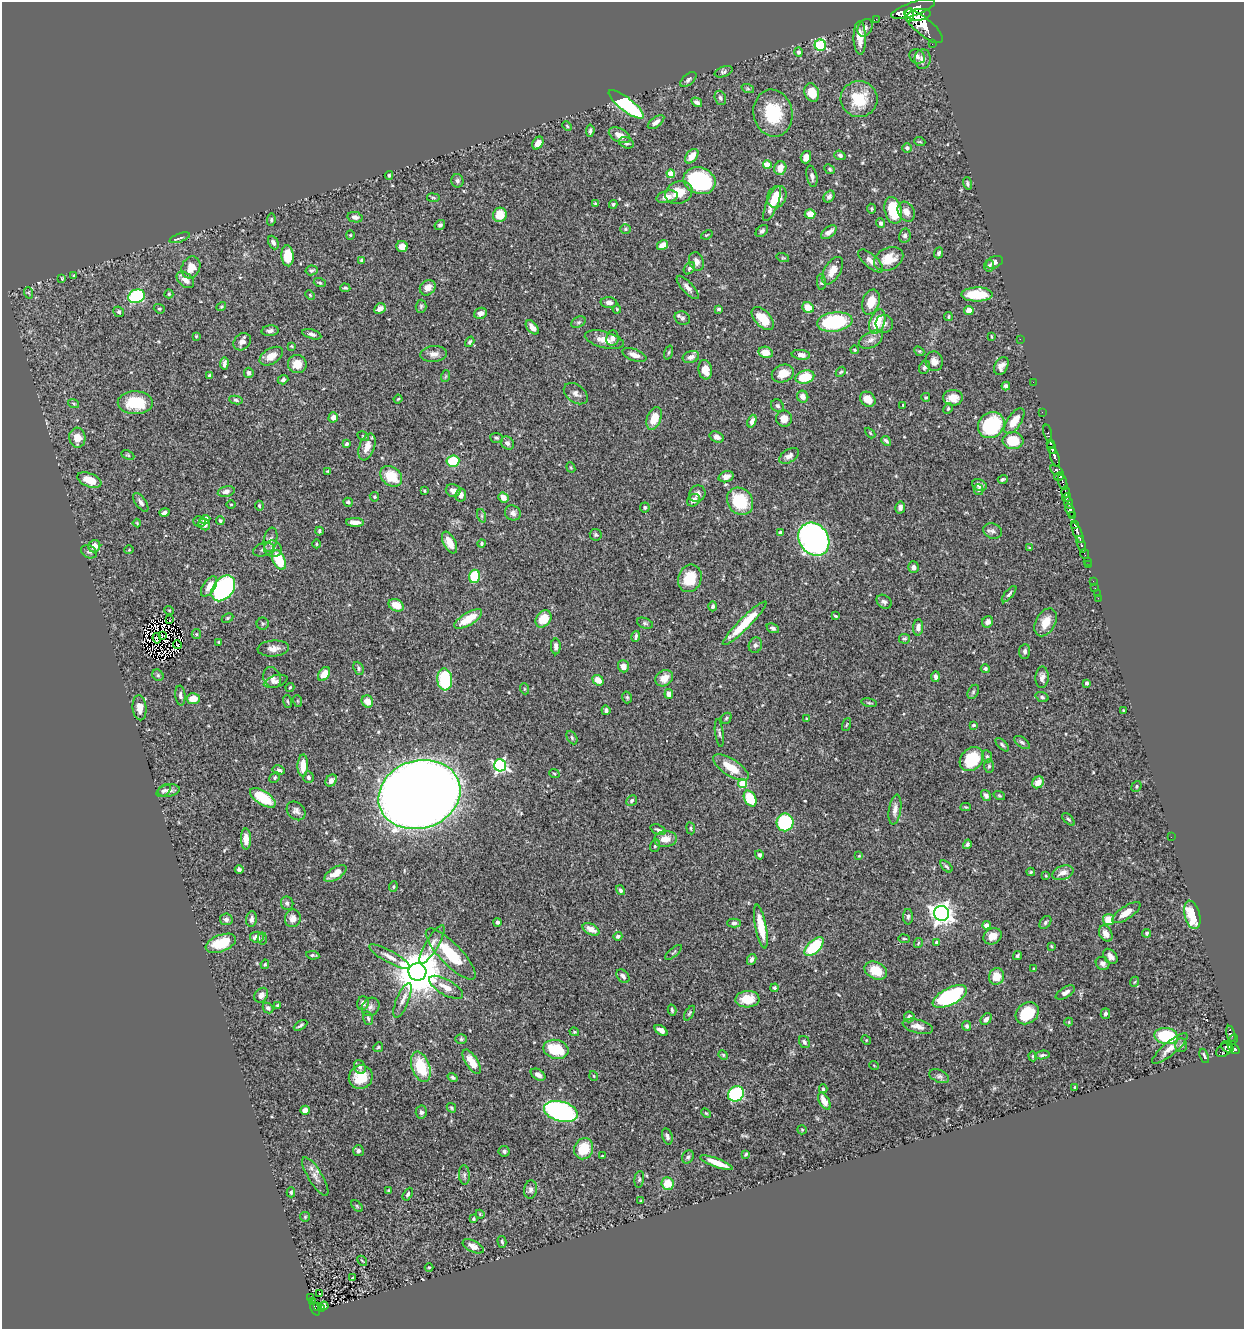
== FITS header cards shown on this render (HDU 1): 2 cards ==
NAXIS1  =                 1242
NAXIS2  =                 1327

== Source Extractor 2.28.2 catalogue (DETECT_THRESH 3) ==
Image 1242 x 1327 px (HDU 1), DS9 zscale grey, 1 PNG px = 1 image px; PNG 1246 x 1331 px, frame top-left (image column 1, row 1327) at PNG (2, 2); each listed source drawn as its Kron ellipse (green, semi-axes under 4 px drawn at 4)
Background 0.616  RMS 0.022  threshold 0.0648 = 3 sigma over >= 5 px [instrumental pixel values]
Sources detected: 528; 4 with non-positive FLUX_AUTO (blend fragments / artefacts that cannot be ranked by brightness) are neither listed nor drawn; of the other 524, the 500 brightest by FLUX_AUTO listed and drawn (24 fainter detections omitted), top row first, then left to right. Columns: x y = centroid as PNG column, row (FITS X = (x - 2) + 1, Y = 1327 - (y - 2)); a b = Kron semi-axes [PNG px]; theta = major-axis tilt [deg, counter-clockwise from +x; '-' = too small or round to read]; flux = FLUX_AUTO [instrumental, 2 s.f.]
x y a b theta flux
913 9 23 6 19 5300
909 15 7 4 85 1000
919 15 12 6 7 1900
876 19 2 2 - 8.3
924 26 24 8 -40 3700
865 28 9 6 58 5.7
860 38 17 6 -89 19
932 44 2 2 - 12
820 45 6 5 - 150
799 52 4 4 - 4
917 56 8 7 - 5.3
923 59 10 8 83 7.6
724 72 9 5 20 3.1
688 80 10 5 41 3.7
748 89 6 4 -19 2.1
812 92 9 7 -68 24
720 98 7 5 -70 3.8
859 99 18 18 - 51
697 102 5 4 - 4.7
626 104 21 6 -38 190
773 113 24 19 -79 61
656 122 10 5 38 6
567 126 5 3 - 1.4
590 131 6 3 85 2.7
620 135 11 6 -26 14
920 142 5 3 - 1.3
538 143 7 5 56 9.2
626 143 7 5 -24 4
907 148 5 4 - 4.9
840 155 6 4 -21 3.3
692 156 8 5 50 16
806 157 6 5 - 10
767 165 4 4 - 28
780 168 7 6 - 13
830 169 6 4 -42 2.3
671 174 4 4 - 30
389 175 4 3 - 2
812 176 11 5 -78 5.1
457 181 7 6 - 3.5
699 181 16 13 -19 170
967 183 6 4 -74 2.5
679 192 14 11 21 28
667 197 11 6 12 11
777 197 11 9 61 24
829 197 6 5 - 4.2
433 198 6 3 -9 1.8
595 204 4 3 - 1.7
613 204 4 4 - 2.2
772 204 18 6 68 17
871 209 5 4 - 2.2
893 210 13 8 -76 62
906 212 10 8 -61 9.6
810 214 5 4 - 29
500 215 7 7 - 24
355 217 7 5 -10 5.6
271 220 6 4 82 2.4
881 223 5 4 - 3.8
440 225 5 4 - 2.9
625 229 5 4 - 2.1
762 231 7 5 41 3.6
829 232 9 5 38 8.6
350 235 4 4 - 1.5
707 235 6 3 23 1.4
905 236 7 6 - 4.1
180 238 10 3 20 3.1
273 243 7 5 -65 4.7
663 245 6 4 31 16
402 246 5 5 - 8.9
939 253 5 4 - 3.2
288 256 10 6 -87 33
783 258 6 4 -18 1.9
889 259 15 11 26 29
361 260 4 3 - 2.1
696 261 9 7 -69 7
871 261 15 6 -42 9.6
994 262 9 5 24 6.5
989 266 6 5 - 3
191 267 11 9 64 18
689 268 7 5 50 2.8
311 270 6 5 - 3.2
832 271 15 8 58 15
73 276 4 3 - 1.4
62 279 4 3 - 1.5
185 280 10 6 -40 10
821 282 8 4 -86 2.3
320 283 6 4 -19 1.9
688 287 15 5 -47 7.6
345 288 5 3 - 1.9
428 288 8 7 - 10
29 293 6 3 -71 1.8
169 294 4 4 - 1.6
977 294 16 7 1 58
310 295 5 3 - 1.2
136 296 8 6 21 140
871 302 13 8 72 24
609 303 8 5 -4 6.7
221 306 5 3 - 1.6
421 306 6 5 - 2.8
808 307 6 5 - 20
159 309 6 4 -20 1.8
380 309 6 5 - 8.1
617 309 4 3 - 1.4
719 309 4 3 - 2.2
969 311 5 4 - 12
119 312 6 5 - 2.7
480 313 6 5 - 5.7
948 317 4 3 - 1.4
682 318 8 6 -24 4.2
763 318 14 8 -47 31
579 322 8 5 26 3
835 322 18 9 7 130
877 322 12 7 70 41
884 324 9 8 - 6.6
532 327 8 5 -50 8.3
270 331 8 5 5 4.5
312 334 10 4 -16 4.1
196 336 3 2 - 1.2
992 336 4 2 - 1.3
612 338 8 6 80 5.7
1020 339 2 2 - 21
604 340 20 8 -15 17
871 340 13 7 27 8.5
242 342 9 7 45 7.2
470 342 5 4 - 2.4
291 346 4 4 - 1.2
854 350 4 4 - 1.8
919 351 5 4 - 2
669 352 7 3 71 1.9
766 352 7 5 -11 17
434 354 13 8 4 9
634 355 13 5 -19 10
801 355 9 5 -7 9.1
271 356 13 7 31 15
691 357 8 6 18 7.2
934 361 10 8 -71 10
224 363 6 3 83 4.3
297 364 9 9 - 17
1001 366 9 6 62 8.5
924 367 7 5 63 3.5
705 370 10 7 -80 16
841 372 6 4 43 1.9
249 373 5 5 - 4.4
783 374 11 8 20 20
210 375 4 3 - 3
446 376 6 3 70 1.5
805 377 9 6 15 48
283 380 5 4 - 4
1033 382 2 2 - 9
1006 386 4 4 - 4.3
576 394 13 8 -36 7.7
803 397 6 5 - 8.8
926 397 4 4 - 1.6
953 398 10 8 4 19
398 399 4 3 - 1.3
868 399 8 7 - 14
236 400 7 4 -10 2.9
74 403 6 3 -19 1.4
135 403 17 11 -1 51
903 405 3 3 - 1.2
777 406 7 6 - 3.3
948 409 5 4 - 1.9
1042 412 2 2 - 11
333 417 5 4 - 8.6
654 418 12 7 69 26
784 419 8 8 - 13
752 421 6 4 70 6.8
1014 421 14 7 56 20
991 425 14 12 40 95
870 433 6 3 -46 1.5
1048 433 8 3 -76 59
363 436 6 4 -29 1.7
717 437 7 5 -26 6
77 438 10 8 -85 18
496 438 6 5 - 2.6
886 441 5 3 - 3
1013 441 10 8 -4 36
507 443 7 6 - 5.1
1051 443 4 3 - 290
347 444 3 3 - 2.8
367 447 14 7 70 13
1051 448 6 4 -74 790
128 455 7 4 -24 2
789 456 11 6 32 6.7
1055 457 10 4 -72 550
453 461 6 5 - 52
571 467 5 4 - 1.7
328 471 3 3 - 1.7
1057 471 7 4 -27 240
391 476 12 9 -40 35
1059 476 5 3 - 260
726 477 8 5 19 8.4
1003 479 5 3 - 2.5
89 480 13 6 -21 21
1062 482 8 3 -71 310
979 485 7 5 -26 5.4
453 490 7 6 - 6.9
978 490 5 4 - 4.3
226 491 8 5 13 5.5
424 491 3 3 - 1.7
1065 492 6 4 88 310
697 494 8 8 - 7
461 495 6 5 - 8
374 497 5 5 - 2.2
503 497 5 4 - 12
1067 498 4 2 - 82
694 500 7 5 40 8.1
740 501 14 12 -53 67
141 502 11 5 -55 5.4
348 502 5 4 - 2.9
1069 503 6 3 -71 160
231 504 5 3 - 1.3
259 506 5 4 - 1.9
645 507 5 5 - 2.4
900 507 6 5 - 5.3
1070 510 7 4 -68 1300
164 512 5 3 - 4.6
513 513 8 7 - 6.6
482 516 7 4 -72 2.2
1073 516 4 3 - 290
205 520 5 4 - 8.2
199 521 6 5 - 2.8
220 521 4 4 - 2.4
355 522 9 4 -1 7.8
137 523 4 3 - 1.3
204 524 6 5 - 9.3
1075 524 4 3 - 410
319 531 4 3 - 2.1
993 531 9 7 -23 5.3
780 532 4 3 - 2.2
1077 532 11 3 -66 740
596 535 6 5 - 2.8
814 539 17 14 -55 530
270 540 12 6 79 6.6
449 542 11 6 -63 14
316 544 4 3 - 1.3
482 544 4 4 - 2.2
1081 544 8 3 -72 110
94 546 6 6 - 14
1030 548 4 3 - 1.6
273 549 9 8 - 8.2
129 550 5 3 - 1.2
264 550 11 6 17 5.6
89 552 8 6 -26 4.5
1084 554 5 2 - 12
279 560 10 6 -66 49
1087 561 2 2 - 11
1088 565 2 2 - 6.1
914 567 6 5 - 6.5
474 576 6 5 - 53
690 578 14 11 69 37
1093 581 2 2 - 6.2
209 586 11 6 56 13
223 588 14 10 51 310
1095 588 2 2 - 3.3
1009 594 10 3 50 3.1
1097 594 2 2 - 5.9
1098 598 2 2 - 7.1
884 602 8 6 -39 4.4
396 605 8 6 -27 21
713 606 5 4 - 3.3
169 610 5 3 - 1.3
835 616 4 2 - 1.7
228 618 6 4 27 1.8
468 619 16 6 30 34
544 619 9 7 52 29
169 620 2 2 - 1.4
988 622 6 5 - 6.4
1046 622 15 9 62 23
645 623 8 5 -21 3
744 623 30 5 45 49
263 624 6 6 - 2.6
918 627 8 5 87 7.1
773 628 6 4 -25 3.8
196 634 5 4 - 1.7
162 635 4 3 - 1.4
636 636 6 3 77 3.3
157 638 5 3 - 1.4
904 639 5 4 - 2.2
219 642 3 2 - 1.3
177 644 4 2 - 2.7
755 645 8 6 73 4.4
556 646 8 5 -89 5.9
273 648 16 8 4 11
1025 651 7 5 85 4.4
623 666 6 5 - 11
358 668 7 5 -68 2.9
985 669 4 4 - 3.2
324 674 8 5 56 18
158 675 6 5 - 2.7
272 677 11 8 -67 7.3
935 677 5 4 - 4.8
1042 677 11 6 86 6
664 678 9 7 36 16
445 679 11 7 -84 90
598 680 6 5 - 17
276 681 12 6 17 5.1
1087 683 3 3 - 2.7
290 687 4 3 - 1.7
525 689 5 3 - 1.5
973 692 7 5 60 2.8
669 694 5 4 - 7.2
180 696 10 5 -85 4.8
627 697 6 4 -75 2.1
1042 697 7 5 -21 3.1
193 699 6 5 - 21
298 701 6 4 -71 1.7
367 701 6 5 - 14
288 702 6 3 -71 1.6
869 703 8 3 -12 2.2
140 708 12 7 -85 15
606 710 5 4 - 3.9
1123 711 3 2 - 1.3
726 718 6 5 - 2.2
807 719 4 3 - 2
846 725 7 3 71 1.4
974 725 3 3 - 1.9
719 733 14 3 -82 3.1
572 738 7 5 -64 3
1022 742 9 5 -37 3.5
1002 745 8 4 -45 3.1
987 756 6 5 - 2.6
972 759 13 10 47 59
303 765 11 5 88 19
500 765 6 6 - 290
989 766 7 5 89 2.5
731 767 20 8 -33 31
279 770 6 4 -11 3.5
554 773 5 3 - 1.4
308 777 6 5 - 3.7
275 778 6 5 - 2.5
331 781 6 5 - 7.2
1038 782 6 5 - 15
742 784 4 4 - 44
1136 786 6 4 51 2
164 790 8 5 36 3.8
169 791 11 6 9 7
419 794 41 34 18 4100
986 795 6 4 -58 5.4
999 795 6 4 -17 1.8
263 798 14 7 -34 57
750 798 8 5 -61 47
632 800 6 5 - 2.5
966 807 5 4 - 1.6
895 810 15 6 81 9.1
296 811 10 8 -44 6.2
1068 819 8 4 -47 2.5
785 822 9 8 - 100
691 828 6 3 -82 1.7
658 830 8 5 -21 3.2
1171 837 2 2 - 1.7
246 839 10 5 -88 14
665 839 11 8 6 16
967 844 5 4 - 3.7
655 846 6 4 69 2.6
759 855 5 4 - 2.5
859 856 4 4 - 1.3
946 866 7 4 -44 2.7
239 870 4 3 - 3.1
1031 872 4 3 - 1.8
1063 873 11 6 20 12
335 874 12 6 32 17
1046 876 3 3 - 1.4
393 887 5 3 - 1.6
620 890 5 4 - 3.3
287 903 7 6 - 3.9
941 913 7 7 - 1000
1126 913 16 6 34 17
1192 915 14 7 -75 57
908 917 8 5 89 3.2
293 918 9 8 - 9.5
226 919 6 6 - 4.7
251 919 7 5 81 5
1108 920 5 5 - 24
498 922 4 4 - 3.2
1045 922 7 5 53 3.1
734 923 7 4 1 3.5
986 925 4 4 - 9.6
761 927 22 5 -79 34
591 929 9 5 -28 12
1147 933 4 4 - 2.6
1106 934 9 6 -60 9.9
618 936 4 4 - 3.7
993 936 9 7 30 13
257 937 7 5 -7 8.5
262 938 6 4 84 2.5
904 939 5 3 - 1.3
936 942 4 3 - 2.4
221 943 16 8 21 44
918 943 5 3 - 1.6
432 944 22 6 59 12
1051 946 4 4 - 1.5
814 947 12 6 44 83
674 952 10 3 40 2.1
451 954 34 11 -46 57
313 955 6 3 -9 2.3
1017 956 5 4 - 2.6
1110 956 8 6 -50 7.3
390 957 23 6 -28 11
752 959 6 4 63 5.2
1103 963 7 6 - 5.8
265 964 4 4 - 1.8
1034 969 4 4 - 2.3
876 971 12 8 -26 32
417 972 9 9 - 6900
623 976 7 5 -49 5.2
996 976 8 7 - 21
1134 982 5 3 - 1.4
446 987 19 7 -30 16
775 988 4 4 - 2.4
1065 993 11 5 30 6.6
261 995 8 6 54 8.2
950 996 19 8 27 170
747 999 12 8 3 28
402 1000 18 6 68 9.9
363 1003 7 6 - 6.5
277 1005 3 2 - 1.4
371 1007 10 8 52 5.8
268 1008 6 4 -45 3.5
672 1010 5 3 - 2.1
689 1013 8 3 59 2.3
1027 1013 12 10 38 51
1105 1014 5 4 - 3.2
909 1017 5 5 - 5.8
368 1018 7 5 -73 2.6
986 1019 6 5 - 6.3
1069 1022 4 4 - 1.4
300 1025 7 3 31 2.8
918 1026 15 6 -15 11
967 1026 5 4 - 2.5
661 1030 7 4 -36 7.3
574 1032 5 3 - 1.7
1231 1034 8 3 -74 94
1166 1036 12 8 -9 100
461 1039 6 5 - 2.1
866 1040 5 4 - 1.3
1232 1040 6 4 44 91
804 1042 6 5 - 3.6
1181 1045 7 6 - 3.3
378 1047 5 4 - 2
1227 1047 7 5 -35 260
1170 1048 22 6 40 15
556 1049 13 9 -12 60
1234 1049 6 4 -35 440
1224 1050 9 6 40 300
723 1055 5 4 - 1.9
1042 1055 7 3 7 3.2
1033 1056 5 3 - 1.6
1204 1056 7 3 -67 2.5
472 1062 14 6 -57 20
874 1066 5 3 - 1.2
360 1067 7 5 -62 4.2
421 1067 16 9 -70 57
538 1075 8 5 -32 6.6
594 1076 5 3 - 1.2
939 1076 10 6 -23 4.7
361 1077 12 11 - 32
453 1077 5 4 - 2.7
1075 1087 3 3 - 1.6
823 1089 4 3 - 1.9
736 1094 8 7 - 120
824 1101 9 5 -61 16
451 1108 5 3 - 2
305 1110 5 4 - 7.5
561 1111 17 10 -15 320
421 1112 6 5 - 4.8
706 1113 5 3 - 1.5
802 1130 5 4 - 1.4
667 1136 8 5 -74 4.7
584 1149 11 9 67 39
358 1151 5 5 - 4.1
504 1151 5 5 - 3.1
746 1154 4 3 - 2.4
602 1156 2 2 - 1.3
688 1157 7 5 58 3.3
717 1163 17 4 -21 22
464 1175 10 5 -86 3.5
315 1177 22 7 -58 11
639 1179 8 4 82 2.7
667 1183 6 6 - 26
389 1190 4 3 - 1.4
530 1190 9 6 82 5.2
291 1192 5 4 - 2.2
408 1194 7 4 59 3
641 1201 3 3 - 1.4
357 1206 7 4 -46 1.7
480 1214 4 4 - 1.5
305 1217 5 5 - 1.6
473 1219 4 3 - 1.8
502 1242 6 3 -75 2.3
473 1246 11 5 -27 9.9
362 1261 6 2 -45 1.2
429 1267 4 3 - 1.2
352 1278 3 2 - 1.2
319 1294 3 3 - 3.1
311 1298 3 3 - 6.1
312 1301 2 2 - 7.5
318 1306 3 3 - 15
324 1306 4 4 - 4.8
315 1309 7 3 -67 86
321 1309 3 2 - 7.1
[24 fainter detections neither listed nor drawn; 4 non-positive-flux detections neither listed nor drawn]